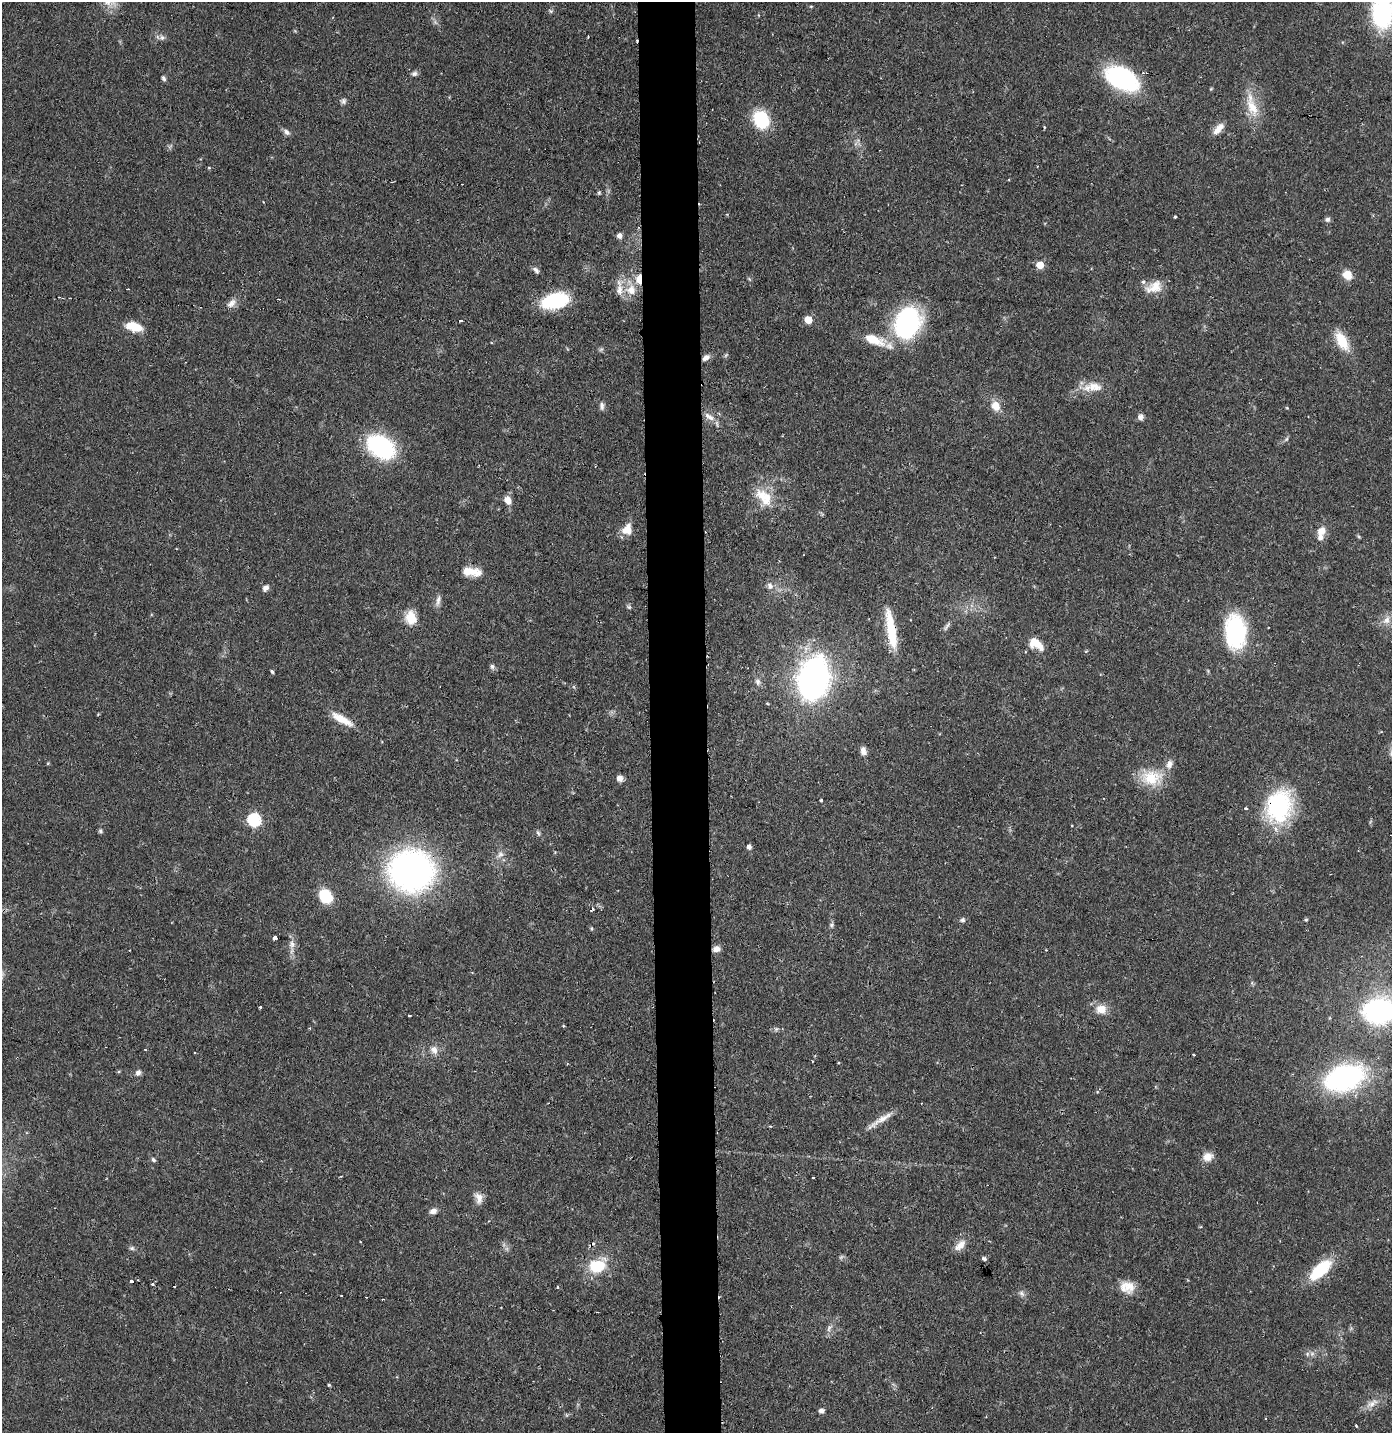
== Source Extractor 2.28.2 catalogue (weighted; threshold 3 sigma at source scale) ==
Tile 5 of 3 x 3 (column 2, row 2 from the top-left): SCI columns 1468-2857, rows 1431-2861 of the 4325 x 4291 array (HDU 1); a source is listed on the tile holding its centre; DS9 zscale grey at full resolution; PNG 1394 x 1435 px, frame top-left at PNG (2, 2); no overlay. Shown black and unused: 4% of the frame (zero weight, under 2 of 3 exposures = <1% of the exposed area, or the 3 px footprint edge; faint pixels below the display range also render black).
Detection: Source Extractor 2.28.2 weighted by HDU 2 'WHT'; one run over the whole footprint, this tile lists its part. Background 0.13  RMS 0.0054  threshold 0.0245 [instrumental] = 3 sigma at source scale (4.5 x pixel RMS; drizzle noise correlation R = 1.50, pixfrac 1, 0.05/0.05 arcsec/px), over >= 5 px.
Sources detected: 131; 2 too faint to see at this stretch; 13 cosmic-ray / hot-pixel residue — not listed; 6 inside a brighter listed object's ellipse — not listed separately; the other 110 listed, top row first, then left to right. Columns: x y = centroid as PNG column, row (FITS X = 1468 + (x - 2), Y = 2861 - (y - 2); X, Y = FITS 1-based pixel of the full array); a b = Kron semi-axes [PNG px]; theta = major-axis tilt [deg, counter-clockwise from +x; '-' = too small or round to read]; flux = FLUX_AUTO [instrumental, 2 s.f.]
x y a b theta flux
551 11 6 5 - 0.88
1382 11 34 20 89 63
758 15 5 3 - 0.42
162 38 7 7 - 1.7
414 73 8 6 17 1.5
163 78 7 5 -58 1.2
1122 78 30 17 -29 72
343 101 8 6 90 1.4
1252 107 27 14 -63 12
761 119 16 13 -62 31
1044 127 4 3 - 0.53
1218 129 17 8 47 5.1
286 132 9 6 -45 2
209 168 4 4 - 0.62
1175 217 3 3 - 0.75
1327 219 7 6 - 1.4
619 236 6 5 - 2.2
1040 265 5 5 - 11
536 270 11 6 -40 1.7
1347 275 10 9 - 7
1154 287 23 13 25 8.4
631 290 15 14 - 8.8
555 301 22 12 11 49
231 303 15 8 40 3.4
808 320 5 5 - 13
907 323 34 25 65 76
134 327 19 9 -15 10
874 340 32 12 -23 12
1342 341 24 12 -59 13
726 355 7 4 71 0.78
706 358 11 6 37 2.6
1094 387 25 12 -4 8.7
602 406 11 6 -85 1.9
996 406 12 10 -64 6.4
709 417 18 7 -34 4.5
1140 417 8 7 - 2
1286 439 6 4 88 0.84
380 446 26 18 -29 64
766 499 22 16 85 12
507 500 10 7 -66 4.4
627 529 12 10 64 7.9
1321 531 12 9 50 5
472 572 21 9 -6 9
770 586 10 8 -51 2.7
265 588 7 6 - 2.5
438 600 15 6 75 2.5
629 607 6 6 - 0.97
411 618 15 11 -82 10
1387 620 11 9 67 4.1
947 626 14 4 54 1.6
891 630 45 9 -80 21
1235 632 38 22 -86 50
1036 644 18 9 -35 9.1
492 666 7 6 - 1.4
272 671 4 3 - 1
814 678 24 15 78 310
758 682 8 7 - 2
342 719 31 9 -29 9.1
863 751 10 7 -78 3
619 778 7 7 - 2.9
1151 778 28 19 0 17
821 800 3 3 - 1.3
1279 806 36 27 76 60
1246 808 3 3 - 1.7
254 820 6 6 - 72
100 831 6 5 - 0.97
538 833 8 5 -54 1.1
749 847 6 5 - 1.8
500 855 11 6 38 2.6
411 871 36 33 -2 210
325 896 12 10 -58 22
962 920 7 6 - 1.4
1306 920 4 4 - 0.82
832 925 7 6 - 1.1
274 937 4 3 - 10
292 944 13 7 89 3.5
716 949 9 7 14 3.2
260 1007 3 3 - 1.4
1101 1009 13 11 0 6.5
1381 1011 26 17 1 130
409 1015 3 3 - 0.9
434 1050 12 10 -55 3.8
1193 1055 3 2 - 0.74
138 1073 8 6 57 1.9
1344 1078 23 14 19 170
880 1120 41 6 33 6.3
770 1126 3 3 - 0.54
1208 1157 13 11 27 4.8
153 1160 6 5 - 1.1
479 1198 15 9 -76 4.2
433 1211 9 6 23 2.5
360 1242 3 2 - 0.39
960 1245 19 9 43 5
132 1248 7 6 - 1.2
984 1259 5 4 - 1.7
597 1266 20 15 19 19
1320 1270 28 12 43 24
131 1281 3 3 - 6
153 1284 4 3 - 0.97
1129 1286 19 15 -73 7.7
557 1287 4 3 - 0.55
1022 1293 10 6 -45 1.8
341 1295 3 2 - 0.54
383 1299 3 2 - 0.44
829 1329 9 4 81 1.6
1312 1354 7 6 - 1.8
329 1385 4 3 - 0.75
1372 1403 20 9 33 5.1
821 1411 6 5 - 2.1
1356 1426 4 3 - 0.76
Overlapping masked pixels (flux is a lower limit): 3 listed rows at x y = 891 630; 1279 806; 411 871
Isophote crosses this tile's border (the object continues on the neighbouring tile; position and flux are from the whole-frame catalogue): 2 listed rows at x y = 1382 11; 1381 1011